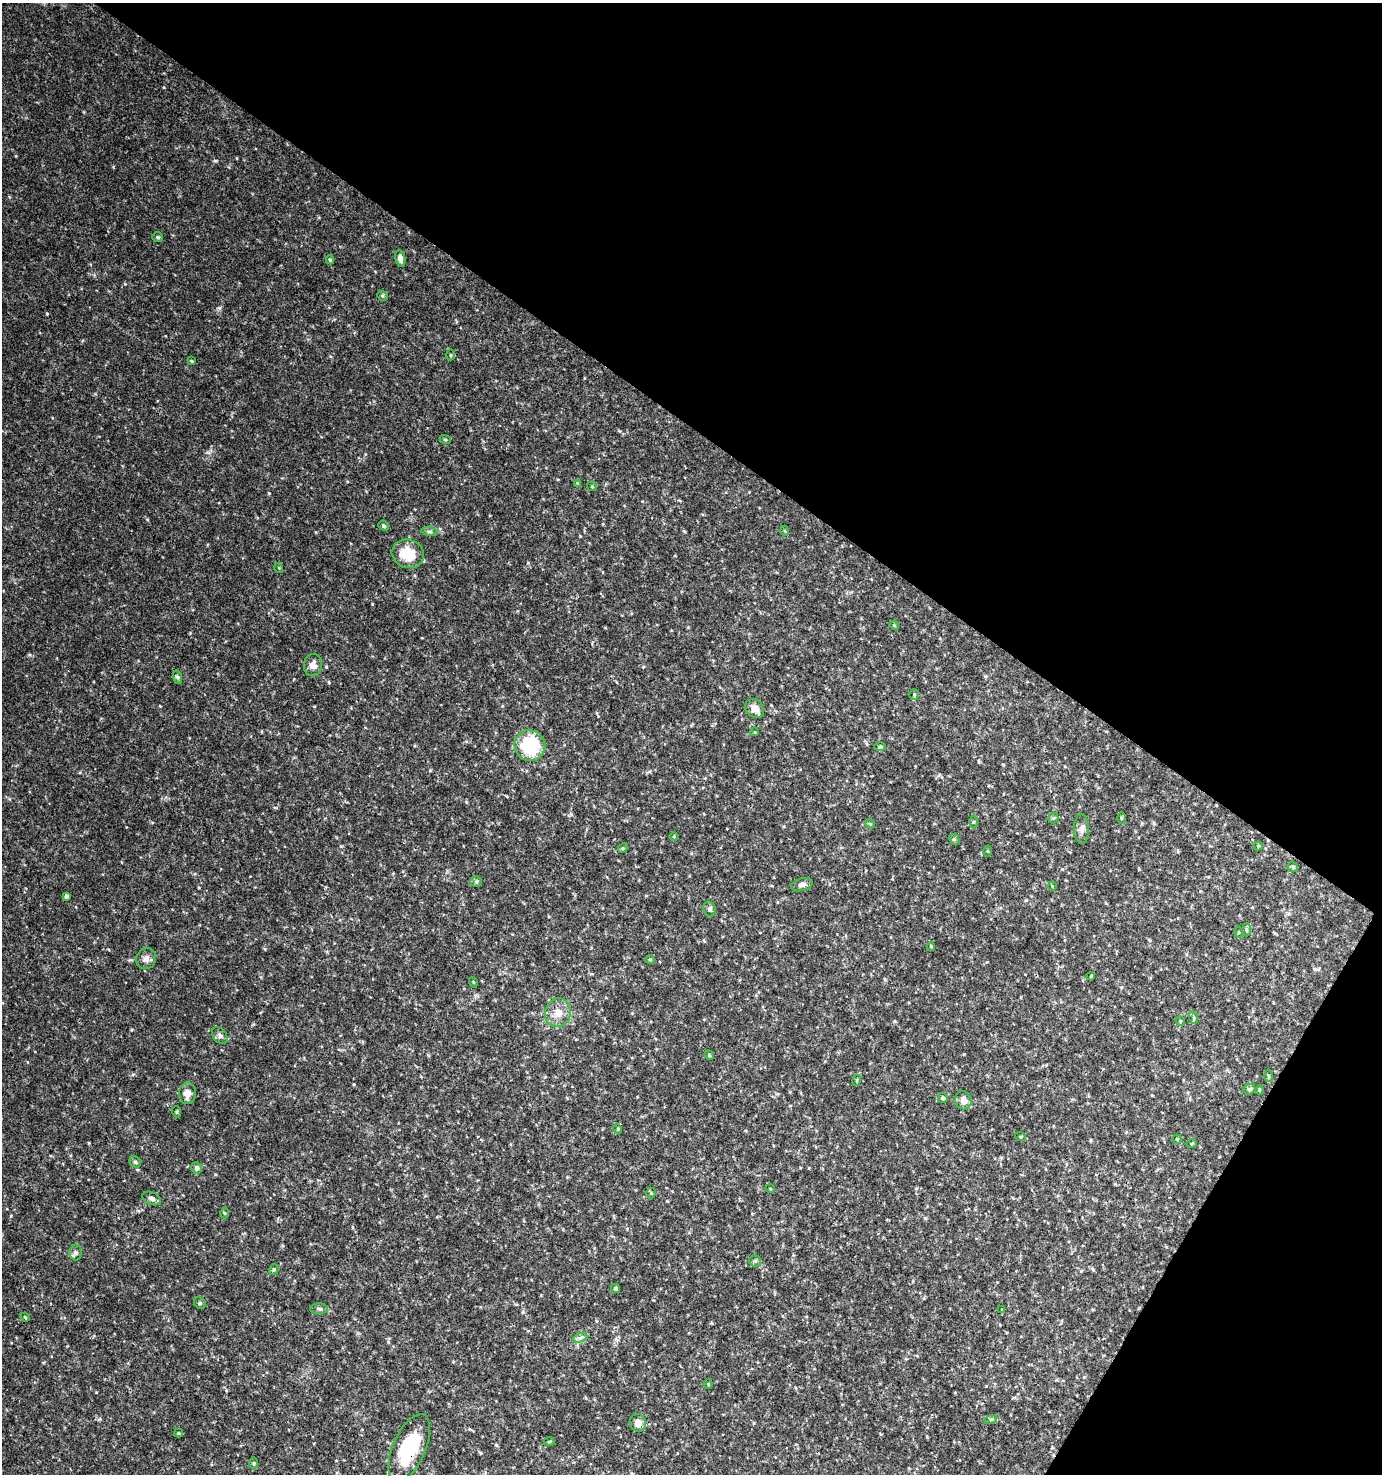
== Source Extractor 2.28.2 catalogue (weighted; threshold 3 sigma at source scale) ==
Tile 8 of 4 x 4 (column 4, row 2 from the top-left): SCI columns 4332-5711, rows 2956-4427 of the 5968 x 5903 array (HDU 1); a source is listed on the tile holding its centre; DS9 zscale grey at full resolution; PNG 1384 x 1476 px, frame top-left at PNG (2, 3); each listed source drawn as its Kron ellipse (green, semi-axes under 4 px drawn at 4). Shown black and unused: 34% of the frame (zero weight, under 3 of 4 exposures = <1% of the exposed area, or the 3 px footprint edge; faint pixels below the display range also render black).
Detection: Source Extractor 2.28.2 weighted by HDU 2 'WHT'; one run over the whole footprint, this tile lists its part. Background 0.0464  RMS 0.0043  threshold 0.0191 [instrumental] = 3 sigma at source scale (4.5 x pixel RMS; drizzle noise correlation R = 1.50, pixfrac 1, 0.0396/0.0396 arcsec/px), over >= 5 px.
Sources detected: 84; all 84 listed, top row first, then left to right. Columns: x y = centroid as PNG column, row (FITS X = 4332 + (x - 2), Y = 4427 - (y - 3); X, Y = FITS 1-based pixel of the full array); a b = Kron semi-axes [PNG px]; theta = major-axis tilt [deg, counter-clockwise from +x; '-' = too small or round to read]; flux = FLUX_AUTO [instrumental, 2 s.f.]
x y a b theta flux
158 237 5 5 - 0.6
400 258 8 5 -80 2.3
330 260 4 4 - 0.6
382 296 5 4 - 0.59
450 355 5 3 - 0.44
192 361 4 4 - 0.41
445 439 6 3 -20 0.43
577 483 4 4 - 0.34
592 486 5 5 - 0.51
384 526 5 5 - 0.72
785 531 5 3 - 0.36
429 532 8 4 -8 0.84
408 554 16 14 -16 12
279 568 5 3 - 0.33
894 625 5 4 - 0.4
313 665 11 9 81 2.8
177 677 7 4 -71 0.76
914 695 5 4 - 0.56
755 708 10 8 -48 3.4
755 732 4 3 - 0.28
530 745 15 15 - 28
880 747 6 4 1 0.49
1053 818 5 5 - 0.56
1121 818 6 3 90 0.47
973 822 6 4 89 0.56
870 824 5 4 - 0.41
1082 829 15 7 -90 2.4
674 837 5 3 - 0.37
954 839 6 4 -42 0.6
1258 846 4 4 - 0.45
623 848 5 4 - 0.52
988 851 5 3 - 0.39
1293 867 5 4 - 0.8
476 882 5 5 - 0.67
802 885 11 6 15 1.5
1052 886 4 3 - 0.37
67 896 4 3 - 1.2
710 909 8 6 -71 1.1
1246 930 7 3 -88 0.59
1239 932 5 3 - 0.4
931 946 4 3 - 0.53
146 959 10 9 - 2.3
650 960 5 4 - 0.46
1091 976 4 3 - 0.34
473 982 5 3 - 0.35
558 1013 14 12 75 5.3
1194 1018 6 4 -72 0.69
1180 1021 5 4 - 0.49
220 1035 9 6 -51 1.3
709 1055 5 4 - 0.54
1268 1076 6 4 -86 0.57
857 1080 5 3 - 0.46
1249 1089 6 5 - 0.92
1259 1090 5 3 - 0.37
187 1093 11 8 86 3.5
943 1098 5 5 - 0.96
963 1100 9 8 - 2.8
177 1112 5 3 - 0.42
618 1129 5 3 - 0.38
1020 1136 5 3 - 0.4
1177 1139 4 4 - 0.47
1192 1143 5 3 - 0.38
135 1162 6 5 - 0.76
197 1168 6 5 - 1.4
770 1188 4 3 - 0.32
651 1193 5 5 - 0.54
152 1198 10 6 -23 1.5
224 1213 5 3 - 0.43
76 1253 8 6 -88 1.1
755 1261 6 5 - 0.72
274 1270 5 4 - 0.58
616 1288 5 4 - 1
200 1303 6 5 - 0.65
319 1309 9 5 -1 1
1002 1310 4 4 - 0.39
25 1317 4 3 - 0.39
580 1338 7 4 19 1.2
708 1384 4 4 - 0.38
991 1419 6 4 19 0.62
638 1423 9 8 - 3
178 1433 4 4 - 0.46
549 1442 5 3 - 0.44
409 1448 36 16 66 26
254 1463 6 4 90 0.56
Overlapping masked pixels (flux is a lower limit): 1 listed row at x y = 409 1448
Unlisted compact peaks at least as high as the median listed source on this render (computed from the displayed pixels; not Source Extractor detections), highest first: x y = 219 308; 160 706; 125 284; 430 770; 354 1084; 496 1445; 96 1392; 580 536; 643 667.